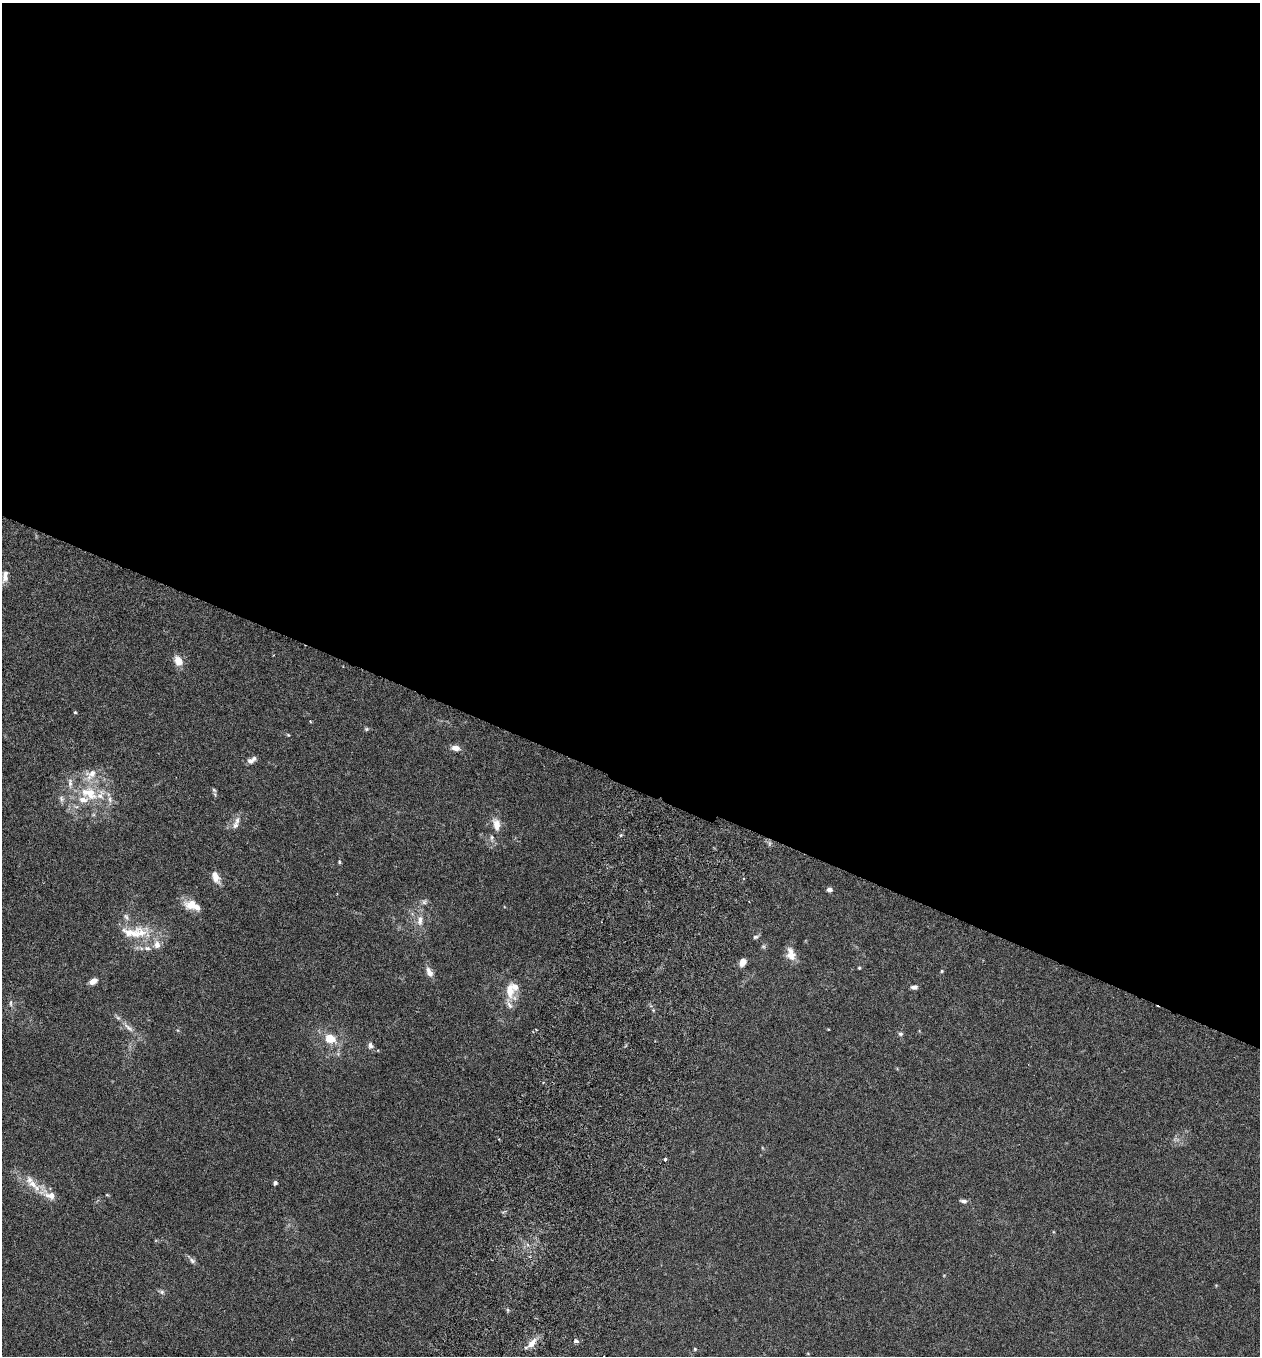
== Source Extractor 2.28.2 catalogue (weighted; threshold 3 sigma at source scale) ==
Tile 3 of 4 x 4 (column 3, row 1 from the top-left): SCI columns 2709-3966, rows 4091-5444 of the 5545 x 5468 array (HDU 1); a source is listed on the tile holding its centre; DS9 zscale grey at full resolution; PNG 1262 x 1358 px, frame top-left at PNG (2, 3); no overlay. Shown black and unused: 58% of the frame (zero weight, under 3 of 6 exposures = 3% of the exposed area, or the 3 px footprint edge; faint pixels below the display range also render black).
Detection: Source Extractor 2.28.2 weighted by HDU 2 'WHT'; one run over the whole footprint, this tile lists its part. Background 0.0167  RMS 0.0019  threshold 0.00797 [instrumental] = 3 sigma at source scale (4.09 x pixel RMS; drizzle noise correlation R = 1.36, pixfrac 0.8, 0.05/0.05 arcsec/px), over >= 5 px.
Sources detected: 63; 12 inside a brighter listed object's ellipse — not listed separately; the other 51 listed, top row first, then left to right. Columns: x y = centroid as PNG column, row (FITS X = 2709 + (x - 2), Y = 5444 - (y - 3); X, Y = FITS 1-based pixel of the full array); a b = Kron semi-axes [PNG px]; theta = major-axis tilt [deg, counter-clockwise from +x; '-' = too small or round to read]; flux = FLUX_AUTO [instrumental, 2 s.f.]
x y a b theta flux
5 578 13 7 57 0.98
178 661 12 9 -61 1.8
75 712 4 4 - 0.2
311 722 4 3 - 0.15
366 729 6 5 - 0.27
288 735 5 4 - 0.19
455 748 9 6 -12 1.4
251 760 11 6 32 0.91
91 774 21 13 48 2.6
214 790 7 4 -45 0.27
89 793 28 17 -25 6.6
61 799 10 6 -83 0.56
237 820 10 6 67 0.82
496 824 17 9 -78 1.8
492 838 10 5 -90 0.5
769 844 6 4 72 0.29
339 862 5 4 - 0.2
216 877 13 7 -67 1.8
829 889 5 5 - 0.68
424 902 8 6 46 0.5
192 905 20 10 -18 2.7
126 917 11 5 -57 0.57
420 920 15 8 81 1.5
141 933 21 13 -53 3.9
755 937 8 5 16 0.37
763 946 6 5 - 0.31
791 954 16 11 -80 1.9
743 962 9 7 59 1.1
859 968 4 3 - 0.19
942 971 5 4 - 0.17
429 972 12 7 -63 1.3
93 981 8 5 29 1.4
914 987 7 5 2 0.64
510 990 20 10 -76 3.2
11 1003 10 4 86 0.4
128 1027 20 6 -41 1.3
900 1034 6 6 - 0.39
330 1039 9 7 -35 3.5
370 1045 7 6 - 0.74
665 1159 4 3 - 0.93
275 1183 4 4 - 0.43
33 1184 16 10 -36 2.4
50 1195 18 9 -14 2
107 1195 5 3 - 0.15
964 1201 10 5 -9 0.5
192 1261 9 6 -32 0.55
162 1292 7 6 - 0.43
508 1310 6 3 -71 0.24
576 1341 6 5 - 0.48
532 1343 17 8 49 1.6
695 1349 5 4 - 0.2